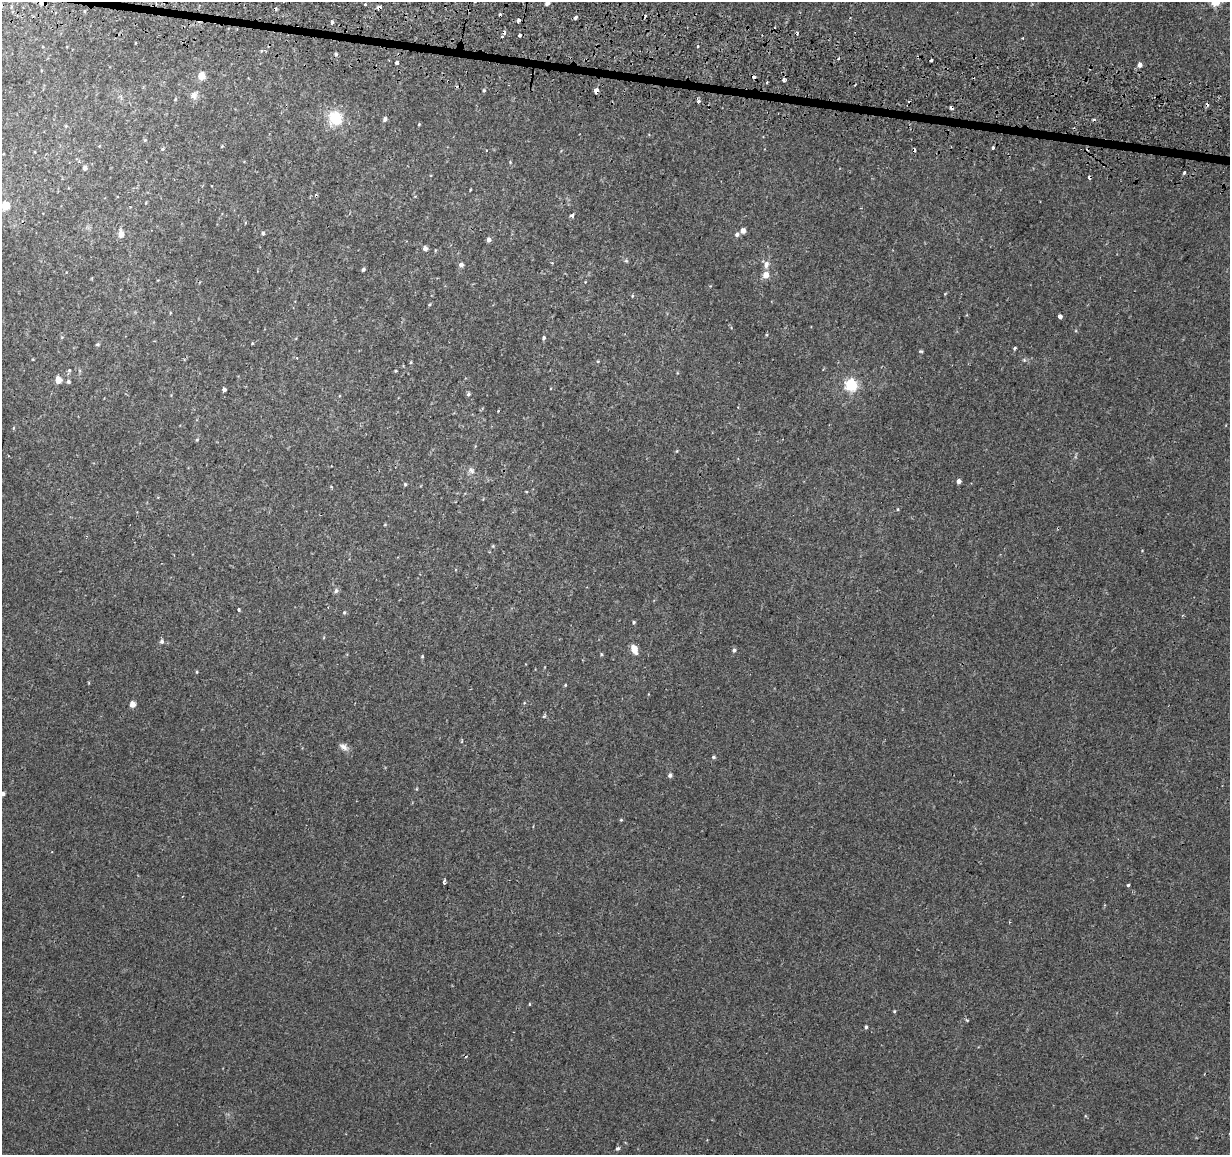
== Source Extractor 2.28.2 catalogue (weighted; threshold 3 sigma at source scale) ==
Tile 11 of 4 x 4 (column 3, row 3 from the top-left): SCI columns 2493-3720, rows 1420-2572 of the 4987 x 5206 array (HDU 1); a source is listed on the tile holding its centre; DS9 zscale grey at full resolution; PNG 1232 x 1157 px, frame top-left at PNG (2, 2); no overlay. Shown black and unused: <1% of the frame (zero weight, under 2 of 3 exposures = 3% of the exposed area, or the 3 px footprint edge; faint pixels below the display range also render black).
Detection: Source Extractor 2.28.2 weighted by HDU 2 'WHT'; one run over the whole footprint, this tile lists its part. Background 6.83e-04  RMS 0.0025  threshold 0.0114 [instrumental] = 3 sigma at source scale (4.5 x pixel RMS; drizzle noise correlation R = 1.50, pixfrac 1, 0.0396/0.0396 arcsec/px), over >= 5 px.
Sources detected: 114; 18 cosmic-ray / hot-pixel residue — not listed; the other 96 listed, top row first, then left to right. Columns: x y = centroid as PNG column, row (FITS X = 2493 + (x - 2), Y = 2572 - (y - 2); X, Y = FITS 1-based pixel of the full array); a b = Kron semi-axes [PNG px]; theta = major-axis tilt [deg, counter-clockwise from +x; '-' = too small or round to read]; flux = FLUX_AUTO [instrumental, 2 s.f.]
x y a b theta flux
42 3 8 5 -12 0.66
547 3 4 4 - 1.3
365 4 3 3 - 0.8
378 7 5 4 - 0.89
576 17 4 3 - 0.7
518 20 3 3 - 2.7
332 22 4 3 - 2.6
797 33 4 3 - 0.36
519 35 3 3 - 3.6
502 37 3 2 - 0.3
698 46 3 3 - 0.52
931 61 4 3 - 1.4
397 63 4 3 - 1.3
1140 65 6 5 - 1.1
201 76 5 5 - 4.6
784 80 3 3 - 4.3
767 82 3 2 - 0.31
484 90 4 4 - 0.31
596 91 4 3 - 9.7
194 95 11 9 75 1.2
698 101 4 3 - 1.2
335 118 20 18 -64 6.7
385 119 5 4 - 0.7
419 124 3 3 - 0.22
66 126 4 4 - 0.24
145 140 5 5 - 0.29
99 146 4 3 - 0.19
222 146 4 3 - 0.2
993 147 3 3 - 0.58
162 149 5 4 - 0.31
486 150 3 2 - 0.19
85 168 4 4 - 0.87
1184 172 3 3 - 1.4
6 205 5 5 - 7.9
572 215 4 3 - 1.6
743 231 4 4 - 1.8
263 233 4 4 - 0.47
121 234 6 5 - 2.5
737 234 5 5 - 0.73
489 240 5 4 - 1
425 248 4 4 - 1.1
626 261 6 4 -1 0.31
461 265 4 4 - 0.96
766 265 11 6 82 1.3
363 269 4 3 - 0.49
766 275 5 5 - 2.6
632 296 5 3 - 0.21
429 305 4 3 - 0.25
170 313 5 3 - 0.18
1060 316 4 3 - 3.4
544 338 4 4 - 0.42
252 343 4 3 - 0.18
97 344 5 5 - 0.41
1014 348 4 3 - 0.37
921 351 5 4 - 0.29
1024 360 5 5 - 0.32
411 362 4 4 - 0.23
69 370 5 4 - 0.31
396 371 5 3 - 0.23
58 380 5 4 - 3.5
68 381 6 5 - 0.44
851 385 6 5 - 29
224 389 4 3 - 2.7
468 394 5 5 - 0.48
498 411 4 3 - 0.18
13 428 5 3 - 0.23
197 440 4 3 - 0.23
677 451 5 3 - 0.21
471 470 10 7 -24 0.98
959 481 4 4 - 1.1
405 484 4 3 - 0.31
898 509 5 3 - 0.22
493 546 4 4 - 0.27
336 591 6 5 - 0.65
239 610 3 3 - 0.68
344 612 5 4 - 0.3
634 622 4 4 - 0.33
162 641 6 5 - 0.61
634 649 6 4 -66 3.4
734 650 5 4 - 0.53
601 654 4 4 - 0.3
422 656 4 4 - 0.26
197 672 4 3 - 0.23
565 685 4 3 - 0.24
132 704 4 4 - 2.3
343 747 12 7 -29 1.1
713 757 5 4 - 0.38
670 775 4 4 - 0.78
3 794 4 4 - 0.89
621 820 5 4 - 0.23
444 883 4 3 - 0.9
1128 885 3 3 - 1.2
530 1004 4 3 - 0.19
894 1011 4 3 - 0.26
866 1027 4 3 - 0.47
618 1148 5 4 - 0.47
Overlapping masked pixels (flux is a lower limit): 3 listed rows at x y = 42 3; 378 7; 596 91
Isophote crosses this tile's border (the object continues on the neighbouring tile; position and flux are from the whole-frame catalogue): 2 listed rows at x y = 547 3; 3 794